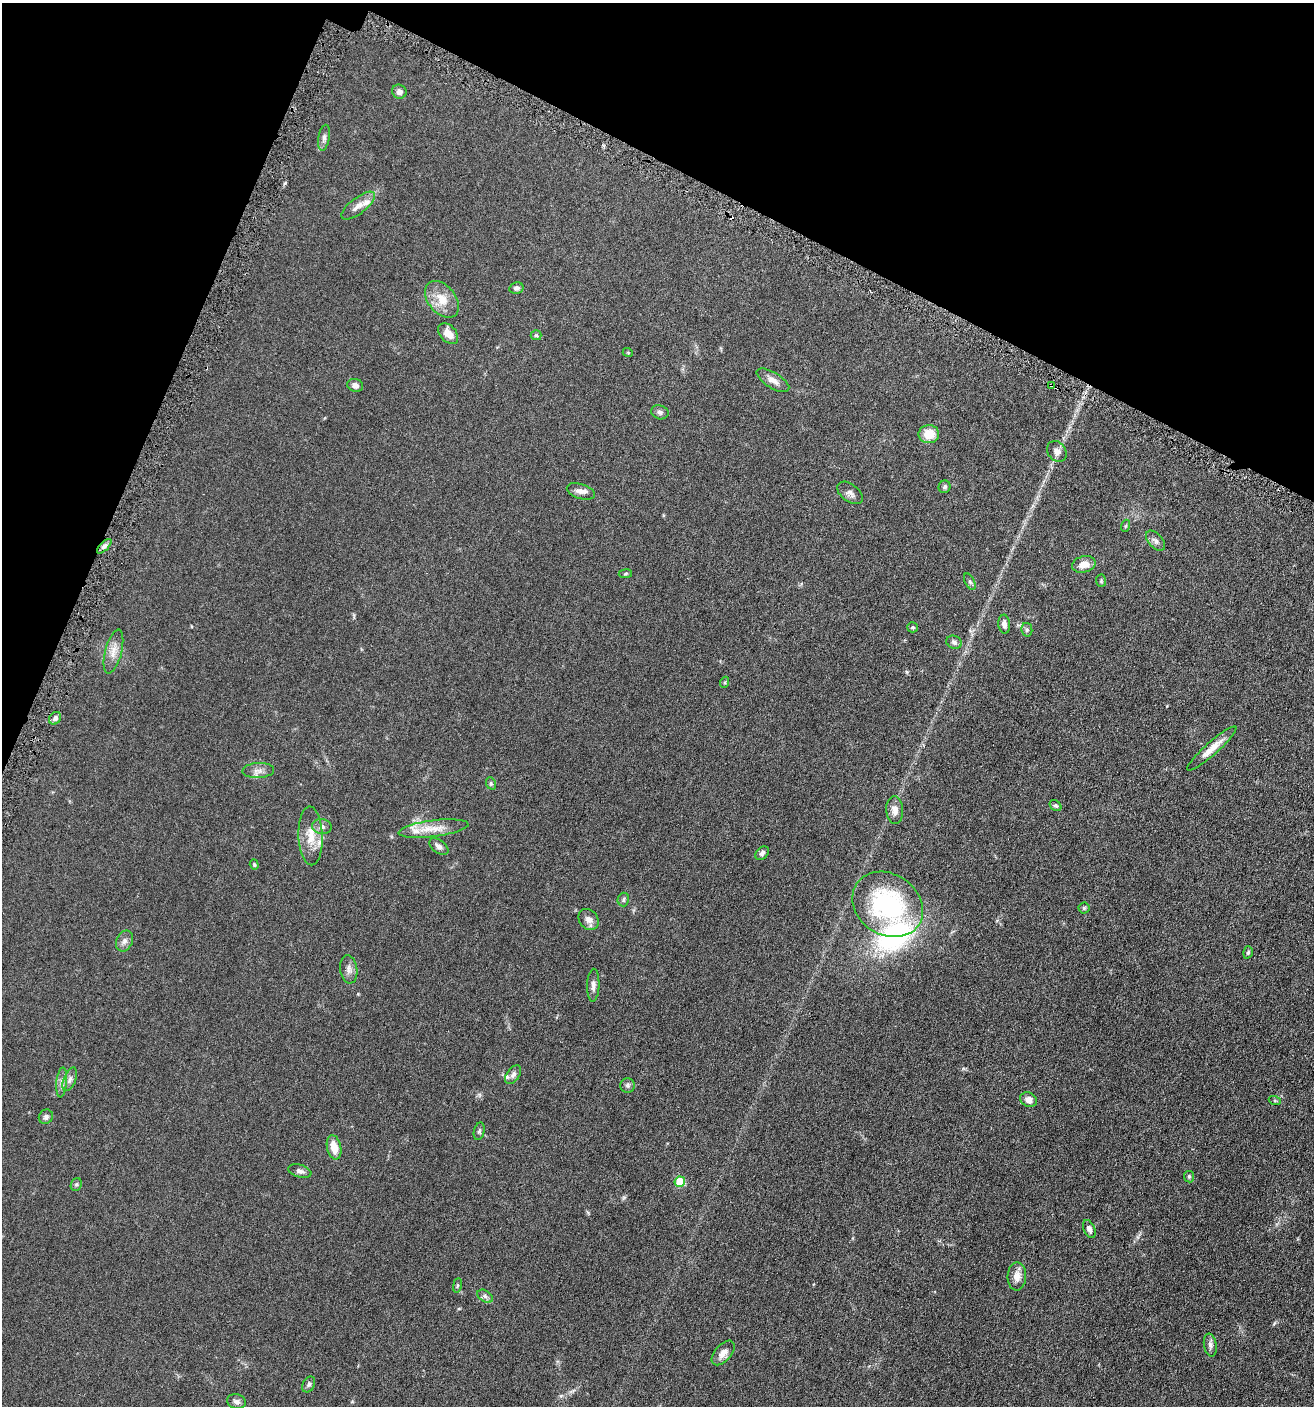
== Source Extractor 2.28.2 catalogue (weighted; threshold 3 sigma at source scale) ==
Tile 2 of 4 x 4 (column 2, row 1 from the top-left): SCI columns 1451-2762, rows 4230-5633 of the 5662 x 5646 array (HDU 1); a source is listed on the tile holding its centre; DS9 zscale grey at full resolution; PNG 1316 x 1408 px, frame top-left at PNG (2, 3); each listed source drawn as its Kron ellipse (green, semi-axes under 4 px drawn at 4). Shown black and unused: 20% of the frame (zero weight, under 3 of 6 exposures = <1% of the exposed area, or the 3 px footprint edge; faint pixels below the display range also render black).
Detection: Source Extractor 2.28.2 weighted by HDU 2 'WHT'; one run over the whole footprint, this tile lists its part. Background 0.0496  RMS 0.0059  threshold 0.0241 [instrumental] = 3 sigma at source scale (4.09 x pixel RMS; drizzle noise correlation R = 1.36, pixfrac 0.8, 0.05/0.05 arcsec/px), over >= 5 px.
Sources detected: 77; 1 cosmic-ray / hot-pixel residue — neither listed nor drawn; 5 inside a brighter listed object's ellipse — not listed separately; the other 71 listed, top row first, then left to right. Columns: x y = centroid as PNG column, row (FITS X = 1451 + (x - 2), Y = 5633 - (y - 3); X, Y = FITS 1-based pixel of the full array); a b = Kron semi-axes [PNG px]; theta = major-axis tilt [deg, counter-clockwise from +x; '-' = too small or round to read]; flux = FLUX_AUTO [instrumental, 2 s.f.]
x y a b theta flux
399 92 7 7 - 2.1
324 138 13 5 81 1.7
358 206 20 8 37 3.9
516 288 7 5 12 1.4
442 299 21 13 -51 8.2
448 334 12 8 -48 4.7
536 335 5 5 - 0.74
628 353 5 3 - 0.38
773 380 18 8 -32 3.7
355 385 8 6 -15 2.3
1051 385 3 2 - 0.55
660 412 9 7 -19 1.3
929 434 10 9 - 8
1057 451 11 9 -51 2.9
945 487 6 6 - 1.1
581 491 14 7 -17 2.9
850 493 15 8 -37 2.4
1125 526 6 4 70 0.6
1155 541 12 7 -47 1.9
104 546 9 3 45 1.4
1084 564 12 8 14 4.9
625 574 7 4 8 0.73
1101 581 6 5 - 0.7
970 582 9 5 -62 1
1004 624 9 6 -86 2.3
912 627 5 5 - 0.81
1027 630 7 5 -78 1.1
954 642 8 6 -22 1.4
113 652 22 8 75 4.8
725 682 5 3 - 0.52
55 718 7 5 52 1.7
1212 748 32 6 41 6.1
258 770 16 7 3 3
491 783 6 5 - 0.78
1056 806 6 5 - 0.93
895 810 14 8 -87 3.6
322 827 9 7 -11 2
433 829 35 8 7 7.9
311 836 29 12 -88 8.8
439 846 11 6 -36 2.1
762 853 8 5 46 1.3
254 865 5 4 - 0.59
623 899 7 5 77 1
888 904 37 30 -34 64
1084 908 5 5 - 0.69
589 919 11 9 -50 3.1
125 941 11 8 66 2.1
1248 952 6 4 73 0.83
349 969 14 8 -82 2.7
593 985 16 6 88 2.2
513 1075 10 6 54 1.8
70 1079 12 6 68 2
62 1082 15 5 85 2.2
627 1085 7 7 - 1.3
1029 1100 9 7 -27 2.7
1275 1101 6 4 -19 0.62
46 1117 7 6 - 1.2
479 1131 9 5 78 1
334 1147 12 7 -79 6.6
300 1171 12 6 -15 1.9
1189 1177 6 5 - 0.92
680 1182 5 5 - 20
76 1184 6 5 - 0.96
1089 1229 9 5 -66 2.1
1017 1276 14 9 87 4.1
457 1285 7 4 81 0.79
485 1296 8 5 -31 1.3
1210 1345 11 6 -80 1.9
723 1353 15 8 48 3.7
309 1384 8 5 61 1.2
236 1402 9 7 -14 1.8
Overlapping masked pixels (flux is a lower limit): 1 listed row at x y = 1051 385